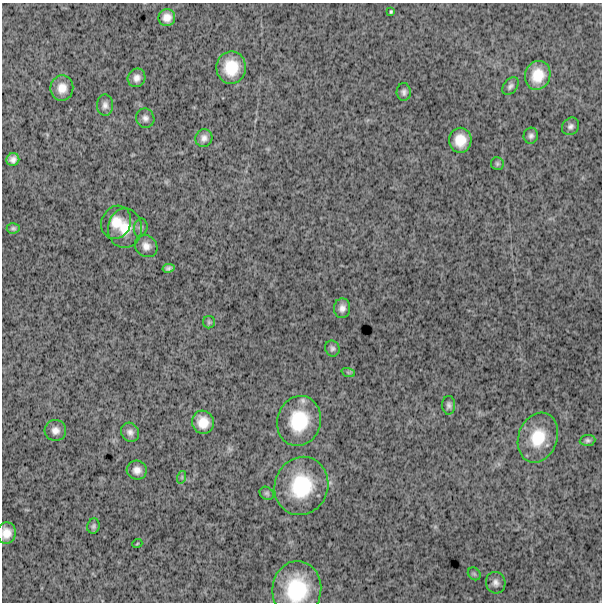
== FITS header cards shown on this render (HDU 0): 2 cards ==
NAXIS1  =                  600
NAXIS2  =                  600

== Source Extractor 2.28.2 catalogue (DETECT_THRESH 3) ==
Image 600 x 600 px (HDU 0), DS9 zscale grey, 1 PNG px = 1 image px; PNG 604 x 604 px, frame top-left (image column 1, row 600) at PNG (2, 3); each listed source drawn as its Kron ellipse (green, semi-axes under 4 px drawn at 4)
Background 1790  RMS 250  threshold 745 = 3 sigma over >= 5 px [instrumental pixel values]
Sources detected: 43; all 43 listed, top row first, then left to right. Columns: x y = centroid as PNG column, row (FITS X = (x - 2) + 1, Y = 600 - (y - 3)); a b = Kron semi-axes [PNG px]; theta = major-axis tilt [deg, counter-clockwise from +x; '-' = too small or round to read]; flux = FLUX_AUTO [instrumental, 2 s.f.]
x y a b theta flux
391 12 3 3 - 2.1e+04
167 17 8 8 - 1.4e+05
231 68 16 14 88 4.6e+05
538 75 15 12 72 3.5e+05
137 78 9 8 - 9.8e+04
510 86 10 6 53 5.7e+04
62 88 13 11 84 1.8e+05
404 92 9 7 88 6.3e+04
105 105 10 8 89 8.1e+04
145 118 10 9 - 7.4e+04
570 126 9 8 - 6.2e+04
531 136 8 7 - 5.9e+04
204 138 9 8 - 9.1e+04
460 140 12 11 - 2.9e+05
13 160 7 6 - 8.1e+04
497 164 6 6 - 3.4e+04
116 222 17 14 65 2.8e+05
13 228 6 5 - 3.2e+04
125 228 20 17 90 3.6e+05
141 228 9 6 77 4.8e+04
146 246 12 10 -44 1.2e+05
168 268 6 4 12 4.4e+04
342 308 10 8 86 9.5e+04
209 322 6 6 - 3.1e+04
332 348 8 7 - 4.9e+04
348 372 7 4 -19 3.1e+04
449 405 9 6 -88 5.4e+04
299 421 25 21 73 8.0e+05
203 422 11 11 - 2.5e+05
55 430 11 10 - 1.1e+05
130 432 10 8 -55 8.7e+04
538 438 25 19 70 5.9e+05
587 440 8 5 5 4.2e+04
137 470 10 9 - 1.2e+05
182 477 6 4 72 2.6e+04
301 486 29 26 69 1.1e+06
267 493 7 6 - 3.4e+04
93 526 8 6 74 3.9e+04
6 533 11 9 86 1.8e+05
137 544 5 3 - 1.3e+04
474 574 7 5 -44 3.1e+04
496 583 11 9 -75 8.8e+04
297 589 28 24 86 1.1e+06
At the frame edge (FLAGS 8, measured only in part): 2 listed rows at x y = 6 533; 297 589